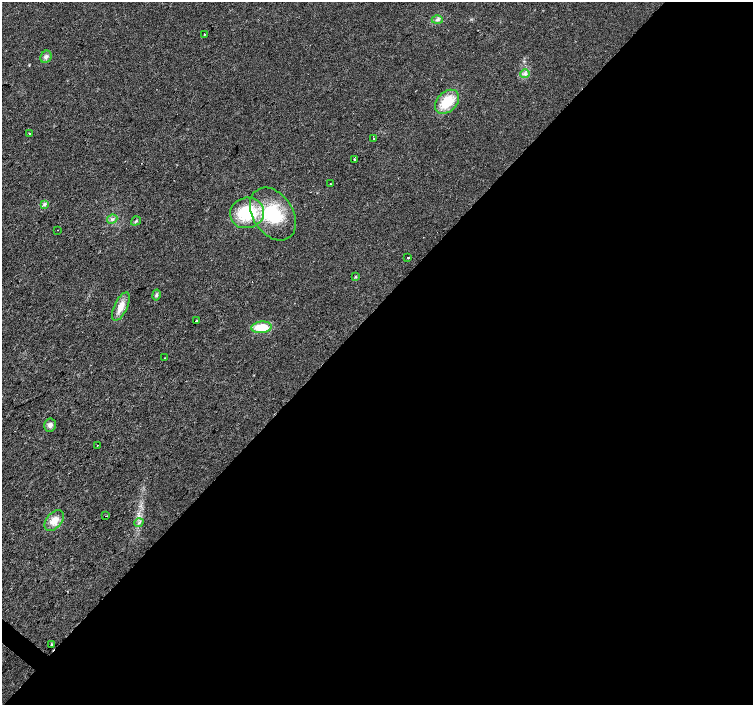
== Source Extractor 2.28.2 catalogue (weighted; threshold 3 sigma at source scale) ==
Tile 12 of 4 x 4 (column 4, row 3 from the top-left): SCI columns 4512-6013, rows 1642-3047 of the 6013 x 6028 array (HDU 1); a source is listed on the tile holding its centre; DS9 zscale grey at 2 x 2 block average (1 PNG px = mean of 2 x 2 image px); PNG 755 x 707 px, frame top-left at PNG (2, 2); each listed source drawn as its Kron ellipse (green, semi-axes under 4 px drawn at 4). Shown black and unused: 56% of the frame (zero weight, under 2 of 3 exposures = <1% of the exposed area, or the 3 px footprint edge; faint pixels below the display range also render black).
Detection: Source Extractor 2.28.2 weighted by HDU 2 'WHT'; one run over the whole footprint, this tile lists its part. Background 0.0219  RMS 0.0061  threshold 0.0273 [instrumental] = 3 sigma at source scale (4.5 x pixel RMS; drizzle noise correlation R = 1.50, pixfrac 1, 0.0396/0.0396 arcsec/px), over >= 5 px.
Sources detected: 29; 1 cosmic-ray / hot-pixel residue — neither listed nor drawn; the other 28 listed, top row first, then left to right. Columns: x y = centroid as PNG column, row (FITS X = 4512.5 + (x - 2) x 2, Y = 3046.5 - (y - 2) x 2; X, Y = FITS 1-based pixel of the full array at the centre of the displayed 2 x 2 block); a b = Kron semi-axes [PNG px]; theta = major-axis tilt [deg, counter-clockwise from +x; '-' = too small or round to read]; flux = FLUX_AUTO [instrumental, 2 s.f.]
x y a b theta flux
437 20 5 4 - 3.5
205 34 2 2 - 0.96
46 57 6 5 - 4.3
525 74 5 3 - 2.5
447 102 14 9 46 36
30 134 3 2 - 2
374 138 2 2 - 6.1
354 159 2 2 - 2.7
330 184 2 2 - 0.67
44 204 4 3 - 2.1
247 213 17 15 14 71
273 214 29 20 -57 77
112 219 5 4 - 3.2
136 221 5 3 - 1.7
58 230 2 2 - 1.9
408 258 2 2 - 3
355 277 3 2 - 1.2
156 295 5 4 - 2.7
121 307 15 6 64 14
196 321 2 2 - 9.7
261 327 10 6 5 33
165 358 2 2 - 0.67
50 425 6 6 - 5.7
97 445 2 2 - 2.4
106 516 2 2 - 5.7
54 520 12 7 50 15
139 523 5 2 - 1.8
51 645 2 2 - 0.66
Diffuse or blended objects may show on this block-average render without a row.